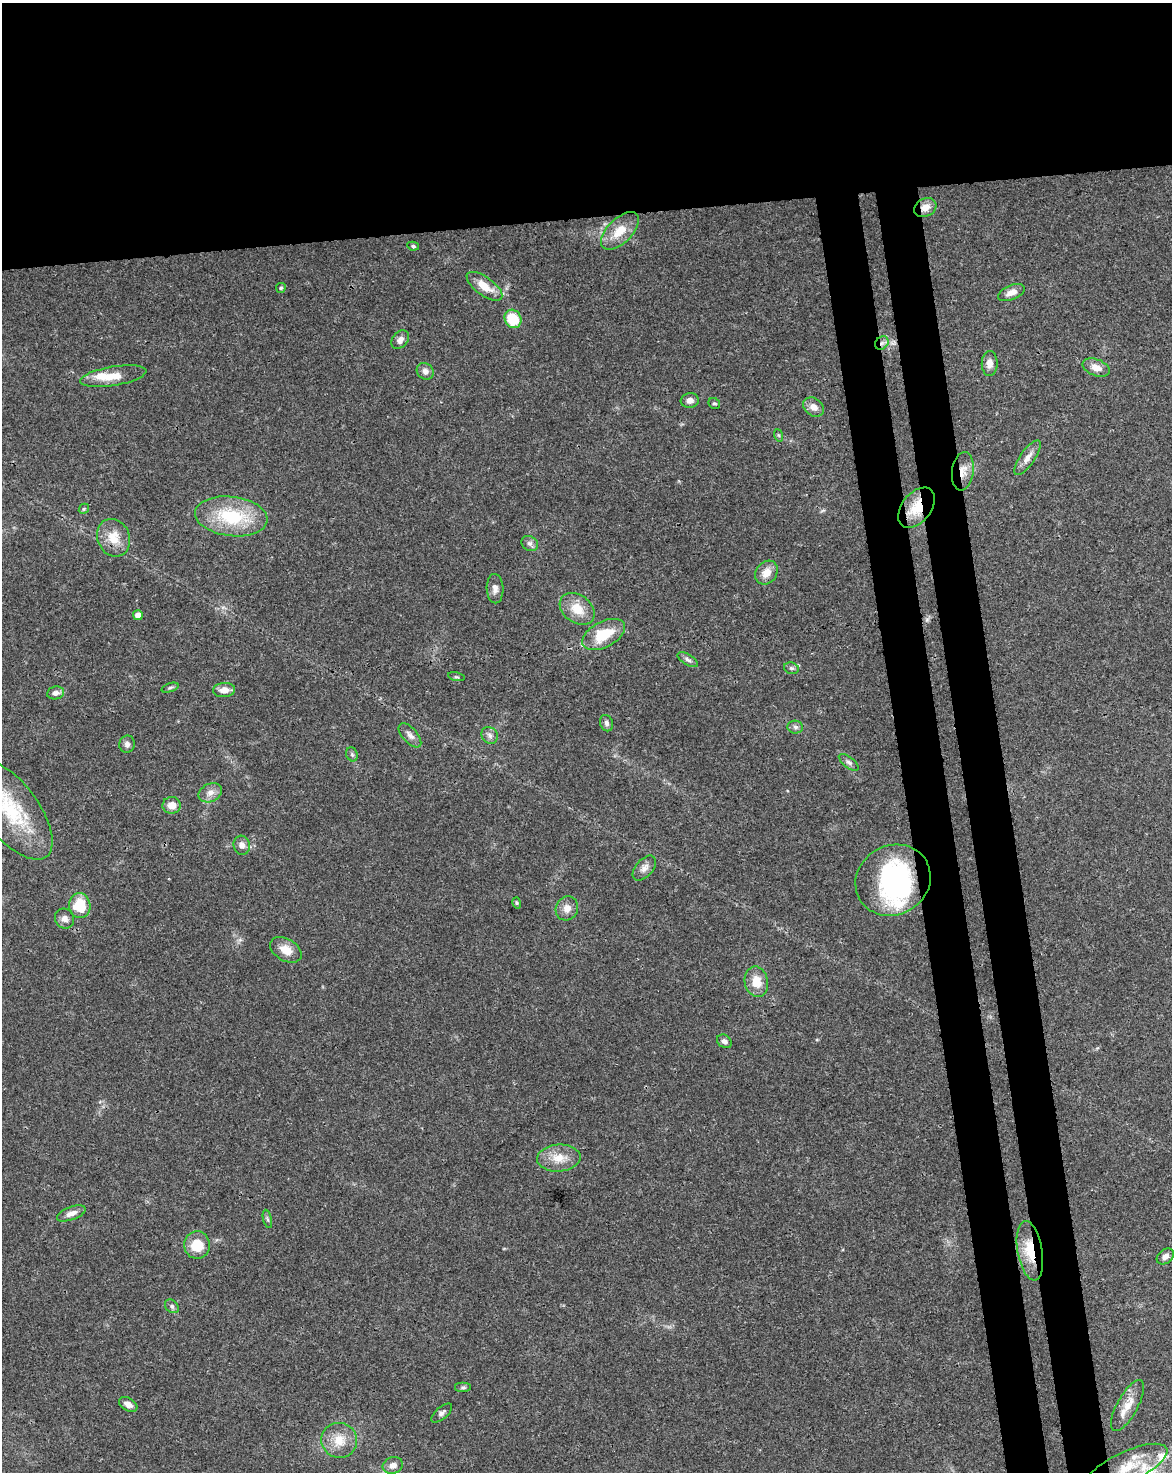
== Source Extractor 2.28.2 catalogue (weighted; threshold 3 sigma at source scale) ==
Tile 2 of 4 x 3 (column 2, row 1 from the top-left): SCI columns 1226-2395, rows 3008-4477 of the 4791 x 4502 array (HDU 1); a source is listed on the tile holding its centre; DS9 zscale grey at full resolution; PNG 1174 x 1474 px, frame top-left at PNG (2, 3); each listed source drawn as its Kron ellipse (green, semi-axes under 4 px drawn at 4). Shown black and unused: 21% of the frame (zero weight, under 3 of 4 exposures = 5% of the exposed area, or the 3 px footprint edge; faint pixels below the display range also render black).
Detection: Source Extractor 2.28.2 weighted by HDU 2 'WHT'; one run over the whole footprint, this tile lists its part. Background 0.0306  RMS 0.0036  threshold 0.0162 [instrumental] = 3 sigma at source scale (4.5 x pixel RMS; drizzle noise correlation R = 1.50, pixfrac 1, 0.0396/0.0396 arcsec/px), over >= 5 px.
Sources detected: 75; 1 inside a brighter object's white glare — neither listed nor drawn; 5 inside a brighter listed object's ellipse — not listed separately; the other 69 listed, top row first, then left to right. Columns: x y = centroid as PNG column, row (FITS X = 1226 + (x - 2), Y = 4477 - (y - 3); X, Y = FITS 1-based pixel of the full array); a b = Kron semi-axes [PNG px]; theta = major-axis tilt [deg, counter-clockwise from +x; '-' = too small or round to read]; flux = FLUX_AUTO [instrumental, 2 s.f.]
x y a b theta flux
925 207 11 9 26 3.4
620 231 24 12 45 7.5
413 246 6 4 -11 0.63
484 286 21 9 -36 6
281 288 5 5 - 0.6
1011 293 14 7 23 2.9
513 319 9 8 - 12
400 340 10 7 50 1.9
882 343 7 6 - 1.3
990 363 12 8 89 2.2
1096 368 14 8 -21 3.4
425 371 9 7 -45 1.8
113 376 33 9 9 6.8
690 400 9 7 6 2
714 403 6 5 - 0.64
814 407 11 8 -35 2.5
778 435 6 4 -70 0.51
1028 458 20 7 55 3
963 471 19 11 82 4.4
916 508 23 14 51 9.3
84 509 5 4 - 0.48
231 516 36 19 -7 23
114 538 19 16 -66 6.7
530 543 9 7 -36 1.2
766 573 13 10 50 4.1
495 589 14 8 -88 2.1
577 609 19 14 -36 7
138 615 5 5 - 3.2
604 634 23 12 28 13
688 660 11 5 -32 1.2
791 668 7 5 -15 0.9
456 677 8 3 -12 0.51
170 688 9 4 18 0.64
224 690 11 7 5 3.1
56 693 8 6 9 1.7
606 723 8 6 -68 1.1
795 727 8 6 -6 1
410 735 15 7 -49 2
490 735 9 7 -48 1.4
127 744 8 7 - 1.4
352 754 7 5 -69 0.72
849 762 12 5 -37 1.2
210 793 12 9 26 2.6
172 805 9 8 - 3.7
10 809 60 27 -52 29
242 845 9 8 - 2
644 868 15 8 48 2.2
893 880 38 34 30 57
517 903 6 4 -74 0.47
80 905 12 10 -81 11
567 908 12 11 - 3.1
65 919 10 9 - 1.9
286 950 17 11 -31 4.7
756 982 15 11 -79 5.8
724 1041 8 6 -35 1.6
559 1158 22 13 4 6.4
71 1213 15 6 20 2.4
267 1219 9 4 -76 0.67
197 1245 14 13 - 8.9
1030 1251 30 12 -80 11
1165 1256 9 7 38 2
172 1306 8 6 -46 0.92
463 1388 8 5 0 0.73
128 1404 10 6 -31 2.3
1127 1406 28 10 61 5.2
442 1413 12 6 41 1.3
339 1440 18 17 - 7.6
393 1465 10 8 18 2.7
1127 1467 44 15 25 14
Overlapping masked pixels (flux is a lower limit): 5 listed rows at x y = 925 207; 882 343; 963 471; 916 508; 1030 1251
Isophote crosses this tile's border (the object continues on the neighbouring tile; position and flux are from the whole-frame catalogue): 2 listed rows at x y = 10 809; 1127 1467